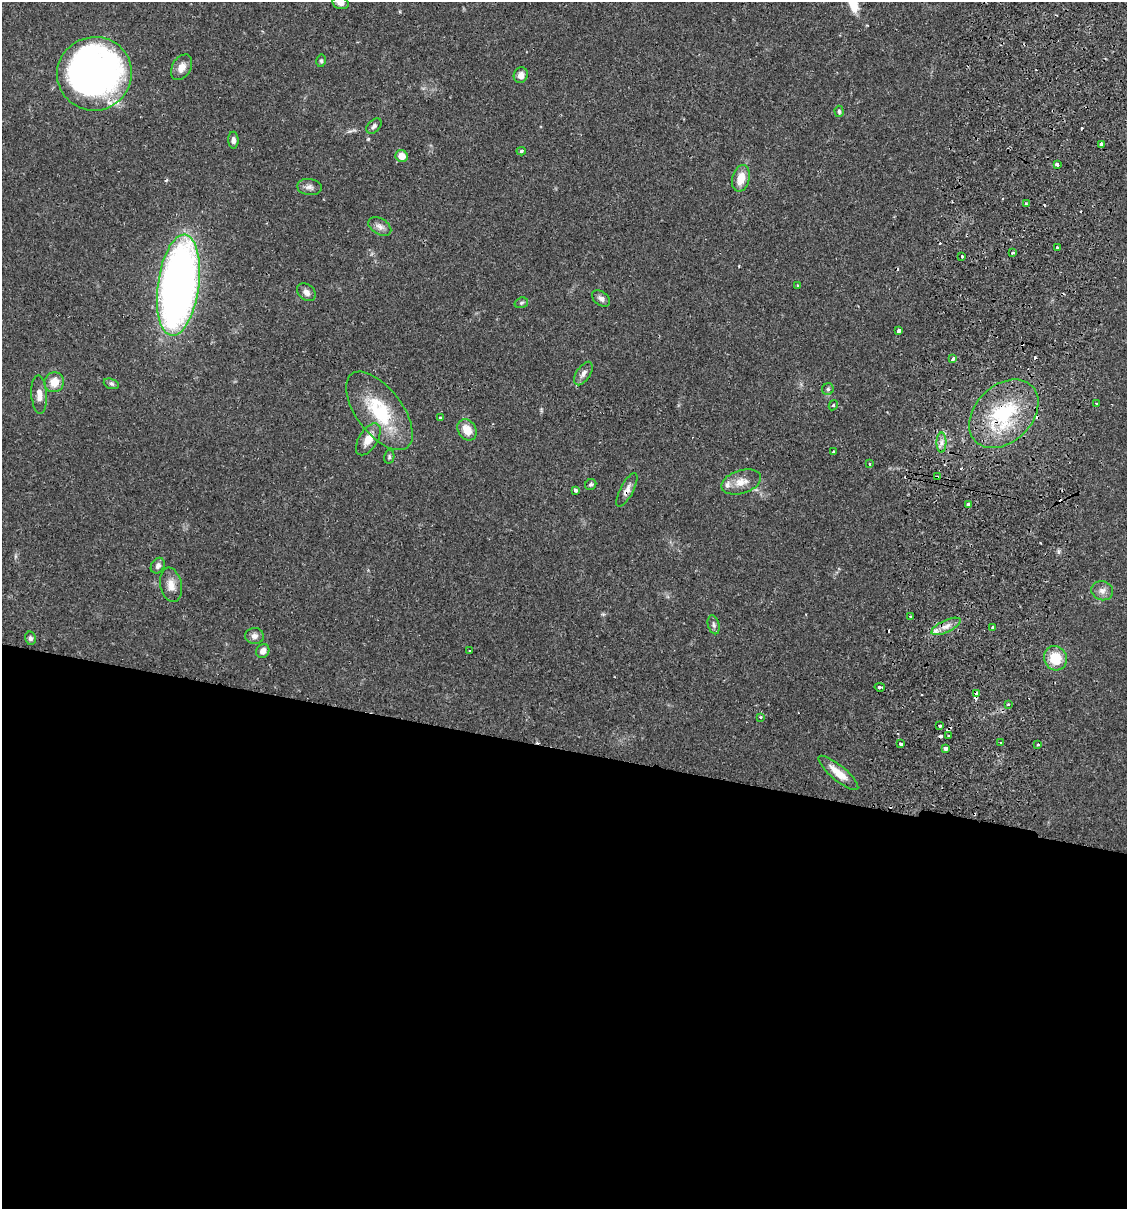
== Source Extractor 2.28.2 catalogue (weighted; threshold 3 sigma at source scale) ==
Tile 14 of 4 x 4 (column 2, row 4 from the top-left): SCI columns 1299-2423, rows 17-1223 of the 4963 x 4856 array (HDU 1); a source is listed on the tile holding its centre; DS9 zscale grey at full resolution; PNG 1129 x 1211 px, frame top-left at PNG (2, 2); each listed source drawn as its Kron ellipse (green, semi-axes under 4 px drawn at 4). Shown black and unused: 38% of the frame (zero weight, under 2 of 3 exposures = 3% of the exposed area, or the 3 px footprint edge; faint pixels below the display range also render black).
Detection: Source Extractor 2.28.2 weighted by HDU 2 'WHT'; one run over the whole footprint, this tile lists its part. Background 0.0646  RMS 0.005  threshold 0.0226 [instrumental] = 3 sigma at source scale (4.5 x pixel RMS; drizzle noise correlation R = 1.50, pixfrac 1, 0.05/0.05 arcsec/px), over >= 5 px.
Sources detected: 88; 15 cosmic-ray / hot-pixel residue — neither listed nor drawn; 2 inside a brighter listed object's ellipse — not listed separately; the other 71 listed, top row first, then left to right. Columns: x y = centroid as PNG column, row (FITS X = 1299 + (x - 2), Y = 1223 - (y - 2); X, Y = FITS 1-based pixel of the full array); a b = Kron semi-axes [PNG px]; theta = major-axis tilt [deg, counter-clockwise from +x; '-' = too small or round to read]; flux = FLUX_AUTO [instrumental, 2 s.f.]
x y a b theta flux
341 3 8 6 -13 2.3
321 61 6 5 - 0.86
182 67 14 9 60 4.3
94 74 37 37 - 250
521 75 8 7 - 3.6
839 111 6 4 -87 0.93
374 126 9 6 45 1.5
233 140 8 5 -88 1.9
1101 144 4 3 - 1.9
521 151 4 4 - 0.74
402 156 6 6 - 5
1057 164 4 3 - 2.5
741 178 13 8 76 7.6
309 187 12 8 -7 2.3
1026 204 3 3 - 0.82
380 226 12 8 -31 2.8
1057 248 3 2 - 0.91
1013 253 3 2 - 0.88
962 256 3 2 - 0.48
178 285 51 20 82 320
797 286 3 3 - 0.71
306 292 10 7 -40 2.5
601 298 10 6 -37 1.9
521 303 7 5 17 1
899 331 4 3 - 1.9
953 359 4 3 - 3.1
583 373 13 7 56 2.6
54 382 10 9 - 6.6
111 384 8 5 -20 1.1
828 389 6 6 - 0.95
39 395 19 7 -86 4.4
1096 403 3 2 - 0.38
833 405 5 4 - 0.65
379 411 46 22 -53 32
1004 414 40 28 44 42
440 418 3 3 - 0.66
467 430 11 9 -57 7.1
368 439 18 9 58 6.1
941 443 10 5 90 2.1
834 452 3 2 - 0.57
389 457 7 5 79 0.85
870 464 4 2 - 0.54
937 477 4 3 - 1.7
741 482 20 11 17 6.1
591 484 6 5 - 0.95
576 490 4 4 - 1.5
627 490 18 6 62 3
968 504 3 3 - 2.6
158 566 8 6 58 1.9
171 585 17 10 -78 4.8
1102 591 11 9 -16 2.9
910 616 4 3 - 3.5
714 625 10 5 -76 1.4
946 626 16 6 25 4
993 628 3 3 - 3.2
254 636 9 8 - 2.3
30 638 6 5 - 1.4
263 651 7 6 - 3.3
469 651 3 2 - 0.51
1055 658 12 11 - 14
880 687 5 3 - 3.7
977 693 4 3 - 3.5
1008 704 3 3 - 0.84
761 717 3 3 - 0.97
940 726 3 3 - 1.7
949 736 3 3 - 1.2
1001 743 3 3 - 1.5
900 744 4 3 - 4.5
1038 745 3 3 - 1.1
946 748 4 3 - 3
838 773 25 7 -40 7.6
Overlapping masked pixels (flux is a lower limit): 5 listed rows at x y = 1004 414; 937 477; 627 490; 993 628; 977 693
Isophote crosses this tile's border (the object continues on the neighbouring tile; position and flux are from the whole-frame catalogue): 1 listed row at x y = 341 3